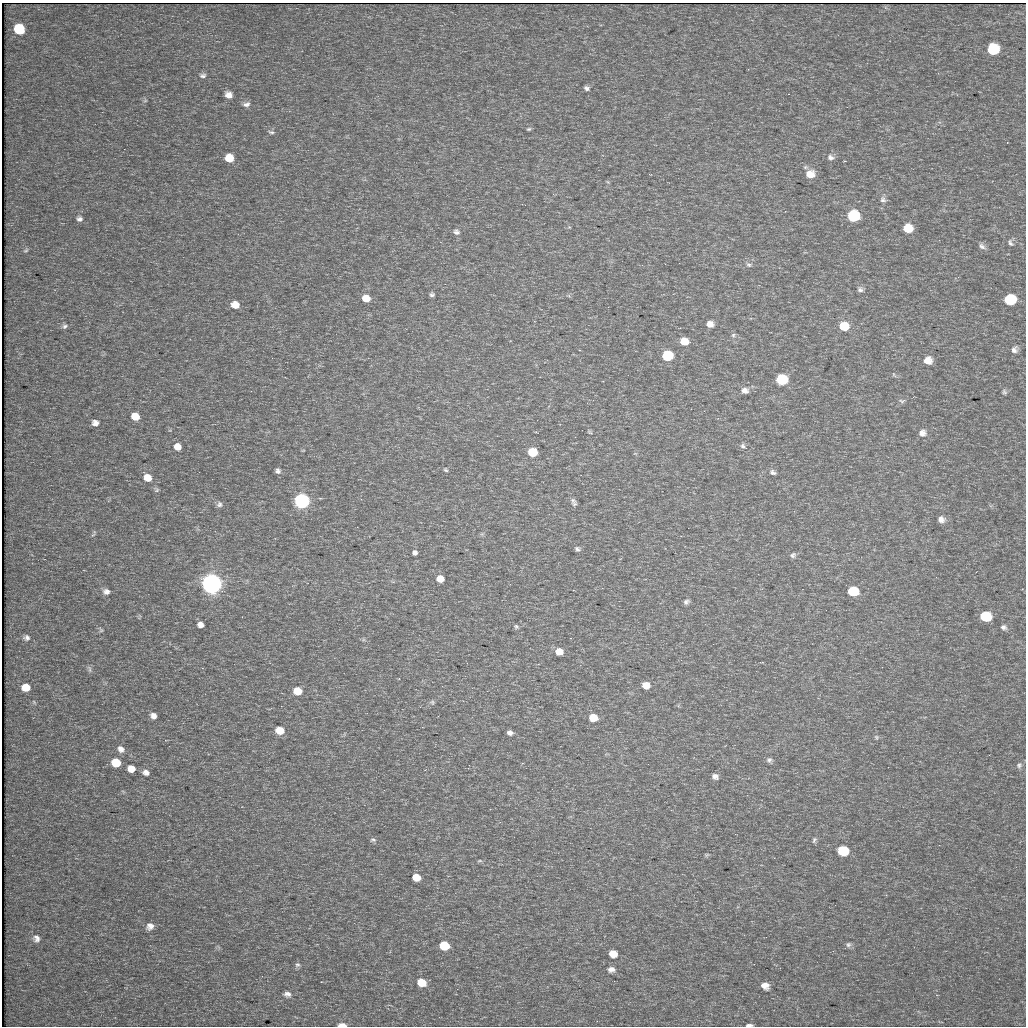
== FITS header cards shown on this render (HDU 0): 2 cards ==
NAXIS1  =                 1024
NAXIS2  =                 1024

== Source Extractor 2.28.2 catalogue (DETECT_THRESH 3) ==
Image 1024 x 1024 px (HDU 0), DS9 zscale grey, 1 PNG px = 1 image px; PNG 1028 x 1028 px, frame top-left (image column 1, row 1024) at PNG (2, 3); no overlay
Background 38.1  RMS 5.2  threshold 15.7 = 3 sigma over >= 5 px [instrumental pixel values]
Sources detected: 110; all 110 listed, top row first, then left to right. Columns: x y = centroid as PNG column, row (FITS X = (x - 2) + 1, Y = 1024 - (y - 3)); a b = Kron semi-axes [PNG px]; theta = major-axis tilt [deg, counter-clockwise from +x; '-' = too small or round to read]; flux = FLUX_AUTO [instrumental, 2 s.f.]
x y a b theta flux
19 30 8 7 - 1.4e+04
993 50 9 8 - 1.6e+04
203 75 8 6 2 1.1e+03
587 88 6 5 - 1.0e+03
228 95 7 6 - 2.4e+03
145 101 6 3 19 3.6e+02
246 104 10 6 11 1.5e+03
529 129 6 4 15 5.3e+02
271 132 9 5 -7 7.7e+02
1007 142 2 2 - 1.9e+02
831 157 10 7 -17 1.4e+03
229 158 7 7 - 6.8e+03
810 174 10 9 - 4.7e+03
608 182 6 4 -70 4.3e+02
883 199 8 7 - 1.1e+03
853 216 8 7 - 3.2e+04
79 219 7 6 - 1.2e+03
569 227 5 4 - 4.2e+02
908 228 7 7 - 6.4e+03
456 232 8 7 - 1.1e+03
1010 243 10 6 -67 9.5e+02
982 246 10 6 -40 1.2e+03
26 250 7 5 30 6.3e+02
749 264 8 6 -24 8.6e+02
860 289 7 7 - 1.1e+03
432 294 6 5 - 8.2e+02
366 298 7 6 - 4.6e+03
1009 300 8 7 - 1.8e+04
235 305 7 6 - 4.7e+03
710 324 6 6 - 2.5e+03
65 326 7 6 - 8.7e+02
844 326 8 7 - 8.8e+03
733 335 6 6 - 6.6e+02
684 341 7 6 - 5.8e+03
1014 350 10 8 60 1.5e+03
667 356 7 7 - 3.2e+04
928 360 9 8 - 3.7e+03
894 375 8 3 -60 4.6e+02
781 380 7 7 - 3.4e+04
745 391 8 6 -10 1.9e+03
1004 392 8 6 -62 7.9e+02
902 401 10 5 6 9.9e+02
135 416 7 6 - 6.2e+03
95 423 6 6 - 1.9e+03
590 432 6 4 -28 4.4e+02
922 433 9 9 - 2.2e+03
743 446 7 6 - 9.0e+02
178 447 7 7 - 3.5e+03
532 452 7 6 - 1.5e+04
446 470 6 5 - 5.9e+02
278 471 6 6 - 1.1e+03
773 472 8 6 -23 9.9e+02
148 478 7 7 - 5.4e+03
157 490 8 5 -58 6.9e+02
573 500 8 7 - 1.2e+03
302 501 6 6 - 3.1e+05
219 504 7 7 - 9.9e+02
941 519 8 8 - 2.0e+03
93 535 7 3 32 4.6e+02
577 549 6 5 - 8.8e+02
415 552 5 5 - 1.0e+03
793 555 7 6 - 9.1e+02
440 579 6 6 - 4.6e+03
211 584 7 6 - 1.4e+06
853 591 7 6 - 2.2e+04
106 592 8 7 - 1.6e+03
686 602 7 5 26 1.0e+03
985 616 8 7 - 2.0e+04
200 625 6 5 - 2.0e+03
516 627 6 5 - 6.1e+02
1003 627 8 7 - 1.1e+03
101 630 7 5 -60 6.0e+02
27 638 8 6 -10 1.1e+03
570 638 2 2 - 2.1e+02
559 651 7 6 - 4.1e+03
89 669 11 4 -77 8.4e+02
646 685 7 6 - 3.5e+03
26 687 7 6 - 5.6e+03
297 691 7 6 - 7.6e+03
432 702 7 6 - 7.4e+02
153 716 6 5 - 1.7e+03
593 717 7 6 - 7.9e+03
280 730 7 6 - 8.3e+03
510 733 6 5 - 1.3e+03
876 737 7 6 - 6.2e+02
121 749 9 7 -44 1.7e+03
769 760 7 6 - 1.0e+03
116 762 7 6 - 1.1e+04
1019 765 9 8 - 1.2e+03
131 768 7 6 - 3.8e+03
146 772 7 6 - 1.6e+03
715 776 7 6 - 1.5e+03
373 840 8 5 3 7.4e+02
814 840 8 5 67 7.5e+02
842 850 8 7 - 2.1e+04
707 855 7 4 20 5.0e+02
480 861 6 3 0 4.3e+02
416 877 7 6 - 5.5e+03
150 926 8 8 - 2.2e+03
36 938 11 9 -71 2.1e+03
444 945 7 6 - 1.3e+04
848 945 7 7 - 8.8e+02
613 953 7 7 - 5.0e+03
297 965 7 6 - 7.7e+02
611 969 10 7 -3 1.9e+03
421 982 7 6 - 6.2e+03
765 986 7 6 - 2.7e+03
287 994 8 5 -7 1.4e+03
342 1025 6 3 -1 6.6e+03
749 1025 6 3 3 1.1e+03
At the frame edge (FLAGS 8, measured only in part): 2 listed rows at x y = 342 1025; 749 1025